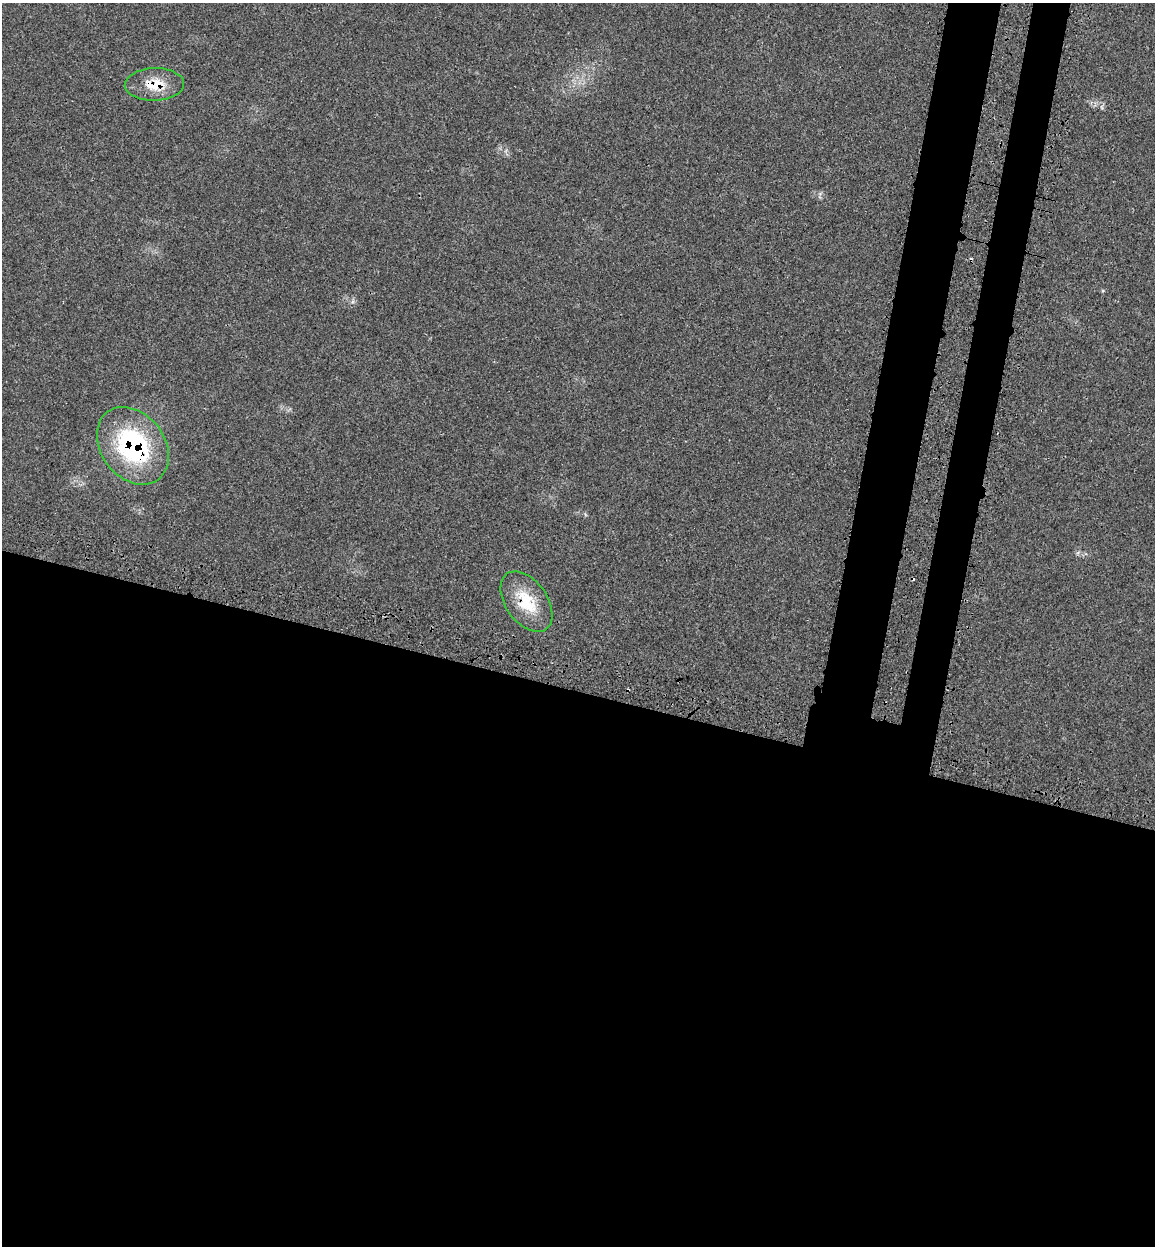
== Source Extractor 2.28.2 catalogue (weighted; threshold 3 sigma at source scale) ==
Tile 14 of 4 x 4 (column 2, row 4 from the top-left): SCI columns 1352-2504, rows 92-1335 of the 5140 x 5154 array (HDU 1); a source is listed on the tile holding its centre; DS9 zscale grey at full resolution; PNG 1157 x 1248 px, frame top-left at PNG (2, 3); each listed source drawn as its Kron ellipse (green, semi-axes under 4 px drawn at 4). Shown black and unused: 50% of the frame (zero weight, under 3 of 4 exposures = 8% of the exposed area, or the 3 px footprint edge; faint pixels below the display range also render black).
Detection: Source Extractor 2.28.2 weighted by HDU 2 'WHT'; one run over the whole footprint, this tile lists its part. Background 0.0232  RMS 0.0034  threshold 0.0153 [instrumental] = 3 sigma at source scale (4.5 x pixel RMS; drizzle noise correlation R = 1.50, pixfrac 1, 0.05/0.05 arcsec/px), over >= 5 px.
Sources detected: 6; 3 cosmic-ray / hot-pixel residue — neither listed nor drawn; the other 3 listed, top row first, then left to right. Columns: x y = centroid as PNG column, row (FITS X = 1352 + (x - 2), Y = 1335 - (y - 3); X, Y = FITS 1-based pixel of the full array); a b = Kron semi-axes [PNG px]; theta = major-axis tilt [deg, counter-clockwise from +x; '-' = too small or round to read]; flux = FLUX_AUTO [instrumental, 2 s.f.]
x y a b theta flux
154 84 29 16 2 7.8
133 446 42 32 -53 44
526 602 34 21 -55 13
Overlapping masked pixels (flux is a lower limit): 3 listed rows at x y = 154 84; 133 446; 526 602